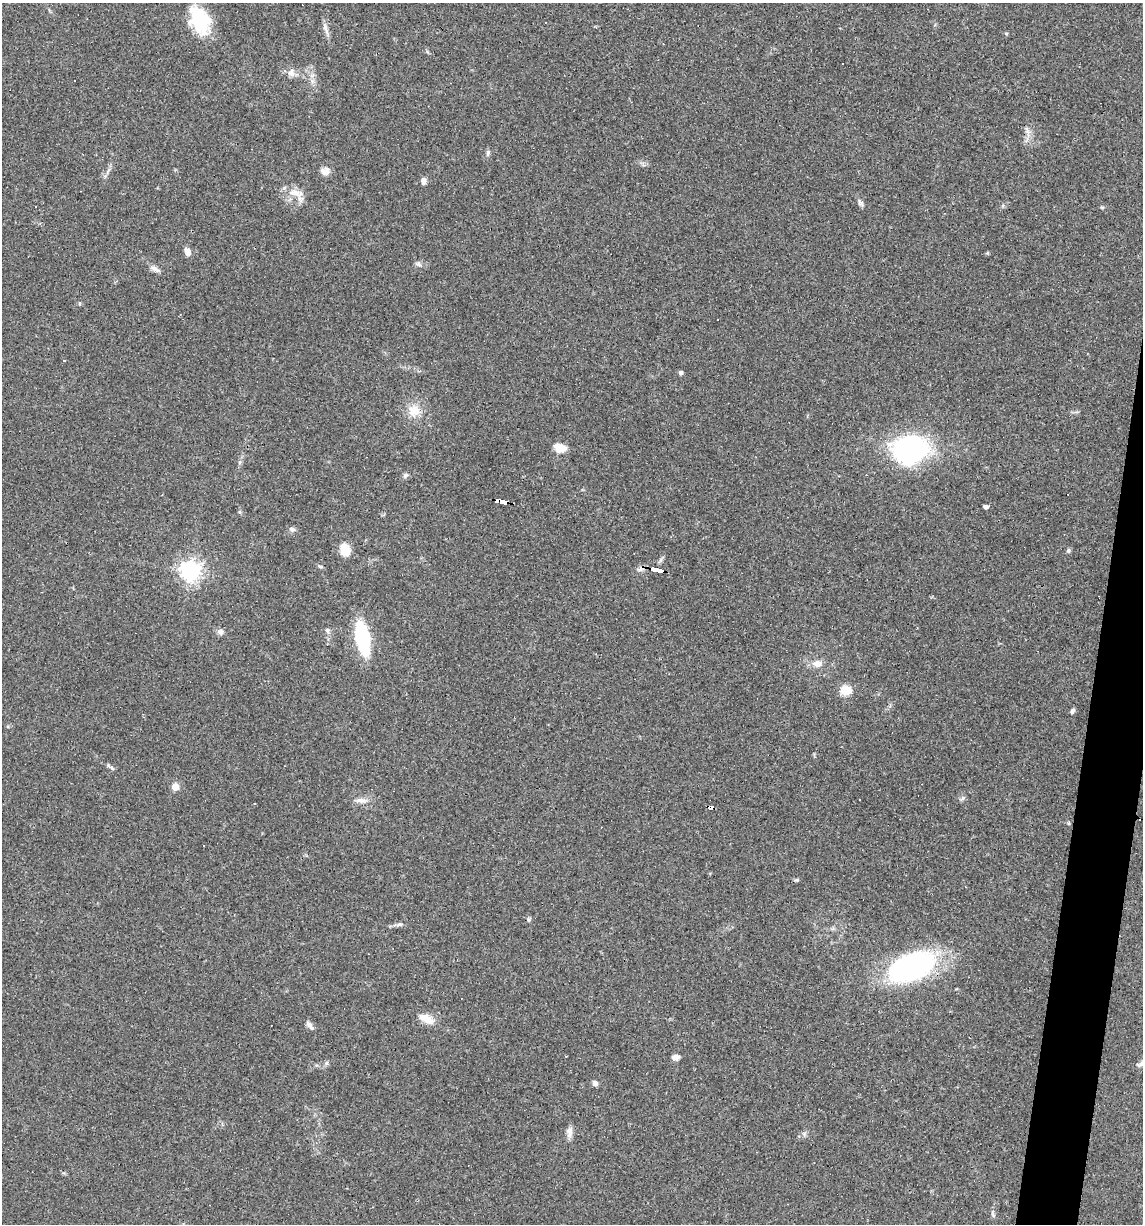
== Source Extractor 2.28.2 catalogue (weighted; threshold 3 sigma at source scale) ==
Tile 10 of 4 x 4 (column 2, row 3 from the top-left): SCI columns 1254-2394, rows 1223-2444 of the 4907 x 4887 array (HDU 1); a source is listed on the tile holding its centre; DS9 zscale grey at full resolution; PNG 1145 x 1226 px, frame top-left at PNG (2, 3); no overlay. Shown black and unused: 3% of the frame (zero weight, under 3 of 4 exposures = <1% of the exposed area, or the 3 px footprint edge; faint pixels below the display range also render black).
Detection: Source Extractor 2.28.2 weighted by HDU 2 'WHT'; one run over the whole footprint, this tile lists its part. Background 0.0581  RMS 0.0048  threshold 0.0217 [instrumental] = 3 sigma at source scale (4.5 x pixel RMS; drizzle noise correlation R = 1.50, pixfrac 1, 0.05/0.05 arcsec/px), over >= 5 px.
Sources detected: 59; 9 cosmic-ray / hot-pixel residue — not listed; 1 inside a brighter listed object's ellipse — not listed separately; the other 49 listed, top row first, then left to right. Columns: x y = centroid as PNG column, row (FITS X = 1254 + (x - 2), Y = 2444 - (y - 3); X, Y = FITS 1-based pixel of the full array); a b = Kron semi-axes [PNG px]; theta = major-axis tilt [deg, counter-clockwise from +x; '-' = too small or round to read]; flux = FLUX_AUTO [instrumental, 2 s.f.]
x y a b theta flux
199 20 29 18 -67 26
326 29 19 5 -70 2.3
1006 33 5 3 - 0.49
842 64 3 3 - 1.8
291 73 10 9 - 2.6
74 80 3 3 - 5.6
488 152 7 5 -72 0.94
325 171 12 8 4 2.7
423 181 8 6 -87 1.7
296 193 25 9 -8 5.7
860 202 9 6 -50 1.3
187 252 10 7 -64 2.5
418 264 8 5 -36 1.1
155 269 15 5 -30 2
64 360 3 3 - 0.52
680 372 4 4 - 1.4
414 411 17 17 - 7.2
560 448 12 8 -11 6.3
911 449 30 25 11 86
405 475 8 5 45 1.2
502 501 13 4 -13 130
986 507 4 3 - 1.7
292 529 9 5 -15 1.3
345 550 14 11 -63 7.1
1068 550 6 5 - 0.79
320 566 6 4 -19 0.68
657 570 9 3 -12 120
190 571 7 7 - 280
327 630 7 6 - 1.1
220 632 8 7 - 1.6
362 638 22 9 -79 59
817 664 13 10 -6 3.8
846 690 6 5 - 29
1072 711 7 5 62 1.1
112 768 9 4 -35 1
175 787 6 6 - 4.8
963 798 7 5 48 1
361 800 16 7 -9 3
254 804 3 3 - 0.81
710 808 6 4 -17 53
528 919 6 4 -71 0.69
399 924 11 5 5 1.4
911 967 40 23 22 110
426 1018 20 10 -27 5.4
310 1025 12 5 -52 1.8
675 1057 9 6 11 2.3
1142 1064 14 7 10 2.3
595 1083 5 5 - 2.1
569 1132 15 7 88 2.6
Overlapping masked pixels (flux is a lower limit): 3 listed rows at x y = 502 501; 657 570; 710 808
Isophote crosses this tile's border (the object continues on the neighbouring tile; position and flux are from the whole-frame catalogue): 1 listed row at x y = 1142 1064